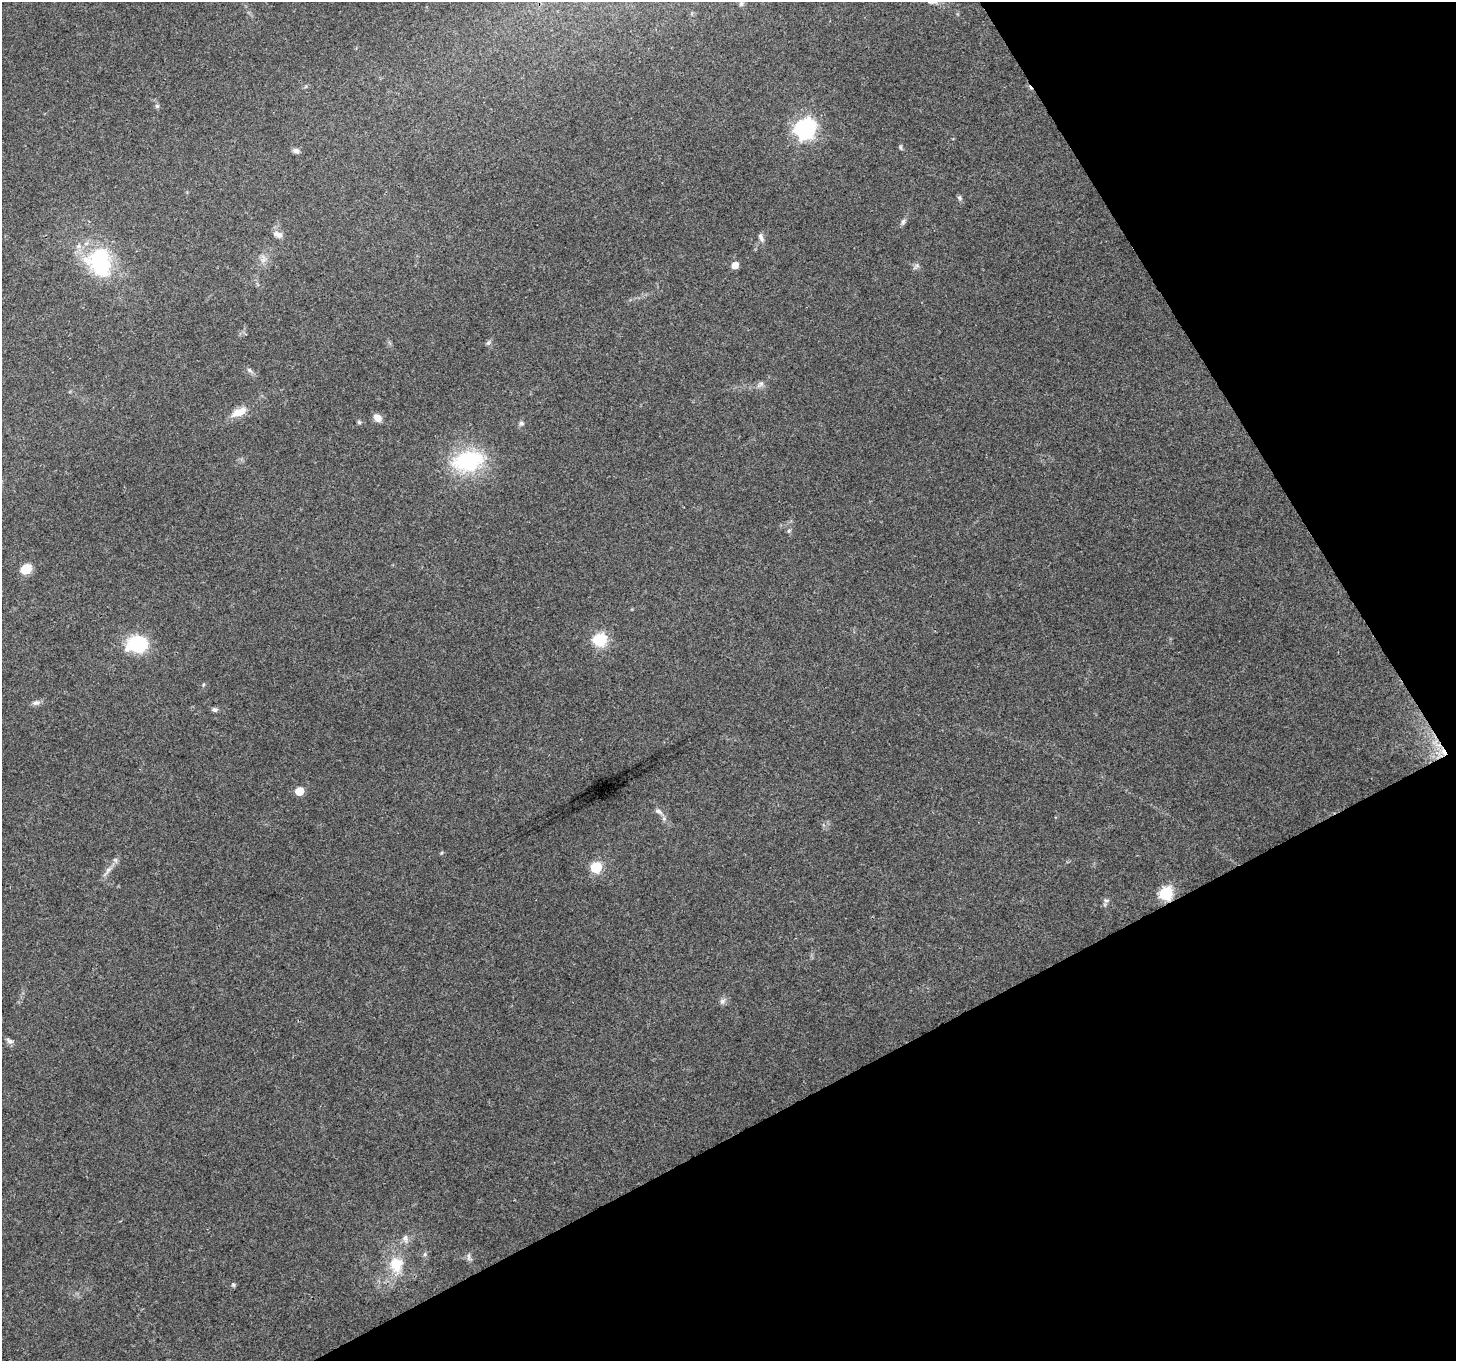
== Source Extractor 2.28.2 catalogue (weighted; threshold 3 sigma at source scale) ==
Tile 12 of 4 x 4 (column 4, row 3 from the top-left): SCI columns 4361-5814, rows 1465-2823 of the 5817 x 5710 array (HDU 1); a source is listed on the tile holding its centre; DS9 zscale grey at full resolution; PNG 1458 x 1363 px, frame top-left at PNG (2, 2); no overlay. Shown black and unused: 27% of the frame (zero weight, under 3 of 4 exposures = <1% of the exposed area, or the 3 px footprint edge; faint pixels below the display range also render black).
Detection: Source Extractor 2.28.2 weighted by HDU 2 'WHT'; one run over the whole footprint, this tile lists its part. Background 0.146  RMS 0.0063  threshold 0.0285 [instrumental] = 3 sigma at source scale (4.5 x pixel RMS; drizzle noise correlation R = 1.50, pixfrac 1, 0.0396/0.0396 arcsec/px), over >= 5 px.
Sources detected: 41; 1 inside a brighter listed object's ellipse — not listed separately; the other 40 listed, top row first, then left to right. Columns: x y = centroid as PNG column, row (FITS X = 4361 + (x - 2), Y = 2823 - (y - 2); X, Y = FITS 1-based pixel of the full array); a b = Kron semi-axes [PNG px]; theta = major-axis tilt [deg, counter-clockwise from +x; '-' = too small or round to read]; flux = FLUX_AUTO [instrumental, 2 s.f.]
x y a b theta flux
741 4 6 5 - 1
157 106 6 6 - 1.1
804 129 8 7 - 300
900 147 6 4 -89 0.92
296 151 9 7 -24 2.1
959 198 7 5 -87 1.3
903 222 10 5 75 1.7
278 234 14 7 -24 3.4
761 237 12 6 -67 2.4
263 260 8 5 45 2.2
100 262 34 24 -77 53
735 265 7 6 - 5
917 266 7 4 -19 1.4
488 343 6 5 - 1.2
249 370 8 5 -37 1.6
761 384 13 5 47 2.3
239 412 23 10 24 8.2
378 418 9 7 -34 4.8
359 422 5 5 - 0.98
521 423 7 5 -2 1.3
468 461 30 20 11 58
789 531 6 5 - 1.1
26 569 7 6 - 21
600 640 6 6 - 85
137 644 22 16 5 37
36 703 11 7 14 2.3
214 709 8 6 -10 1.6
1443 752 11 7 -45 6.3
299 791 6 5 - 15
658 811 11 6 -32 2.5
596 867 6 6 - 48
108 870 19 4 52 3.8
1166 893 6 6 - 86
1106 900 8 4 7 1.2
722 1001 8 7 - 2.1
9 1041 11 6 -27 2.1
405 1238 11 7 89 2.7
425 1254 6 4 72 0.96
396 1264 24 19 -80 17
233 1285 6 5 - 1
Overlapping masked pixels (flux is a lower limit): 2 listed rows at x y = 1443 752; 1166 893